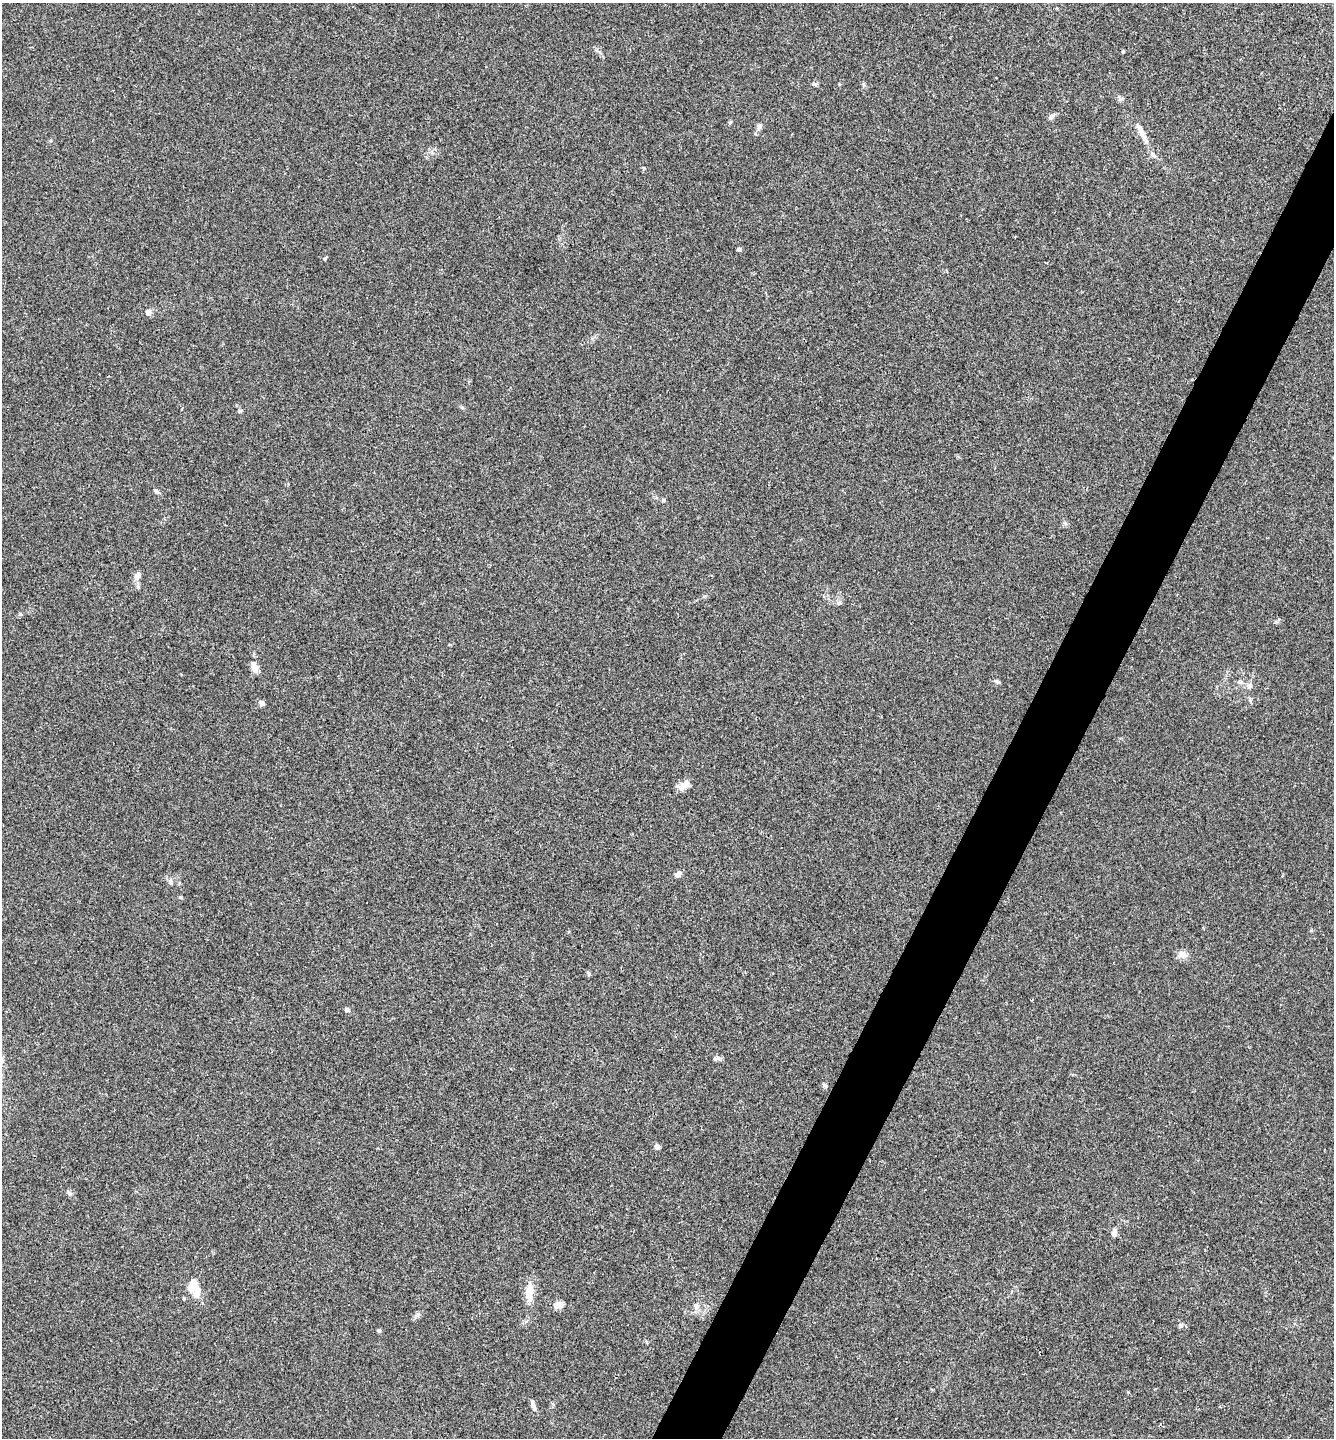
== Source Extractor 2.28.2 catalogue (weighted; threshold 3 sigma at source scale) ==
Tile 10 of 4 x 4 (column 2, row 3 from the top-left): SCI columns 1480-2811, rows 1442-2877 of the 5761 x 5752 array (HDU 1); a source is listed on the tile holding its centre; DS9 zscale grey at full resolution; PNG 1336 x 1440 px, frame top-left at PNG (2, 3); no overlay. Shown black and unused: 5% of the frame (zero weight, under 3 of 4 exposures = <1% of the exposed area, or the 3 px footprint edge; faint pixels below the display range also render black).
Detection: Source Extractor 2.28.2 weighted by HDU 2 'WHT'; one run over the whole footprint, this tile lists its part. Background 0.0243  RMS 0.0045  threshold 0.0201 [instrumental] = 3 sigma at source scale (4.5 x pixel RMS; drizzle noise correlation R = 1.50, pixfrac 1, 0.05/0.05 arcsec/px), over >= 5 px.
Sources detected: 39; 3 inside a brighter listed object's ellipse — not listed separately; the other 36 listed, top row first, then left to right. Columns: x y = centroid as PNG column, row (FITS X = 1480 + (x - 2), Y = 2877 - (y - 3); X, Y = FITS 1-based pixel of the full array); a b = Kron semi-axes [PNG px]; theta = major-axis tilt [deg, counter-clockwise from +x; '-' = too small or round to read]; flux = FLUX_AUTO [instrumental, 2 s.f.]
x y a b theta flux
814 84 7 4 -27 0.84
1051 117 10 5 44 1.2
730 122 6 4 31 0.56
759 126 8 6 80 1.5
1145 139 15 5 -76 2.4
1153 154 8 6 -39 1.5
739 249 5 4 - 1
325 259 5 4 - 0.65
148 313 9 7 75 1.5
462 407 6 4 -19 0.57
239 411 7 4 -19 0.62
156 491 7 5 -43 1
663 500 5 4 - 0.6
137 575 9 7 51 2.2
254 667 16 8 -72 3.2
997 681 7 5 -14 1.1
1249 685 8 7 - 1.6
261 702 8 6 -30 1.1
683 785 12 8 39 3.7
678 874 8 6 23 1.9
170 882 8 4 -89 0.88
180 897 4 4 - 0.5
1182 954 10 9 - 2.6
588 973 6 4 -68 0.71
347 1010 6 5 - 0.98
716 1059 9 5 10 1.1
825 1085 7 4 -52 0.8
657 1147 5 4 - 2.6
69 1193 7 5 -25 0.91
1114 1233 10 5 80 1.6
529 1291 21 9 87 6.3
196 1293 17 9 88 4.6
184 1299 5 3 - 0.45
558 1305 9 7 -3 3.4
379 1331 5 5 - 0.64
533 1407 10 6 -60 1.5
Unlisted compact peaks at least as high as the median listed source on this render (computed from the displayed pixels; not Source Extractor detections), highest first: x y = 1181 1325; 418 1314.